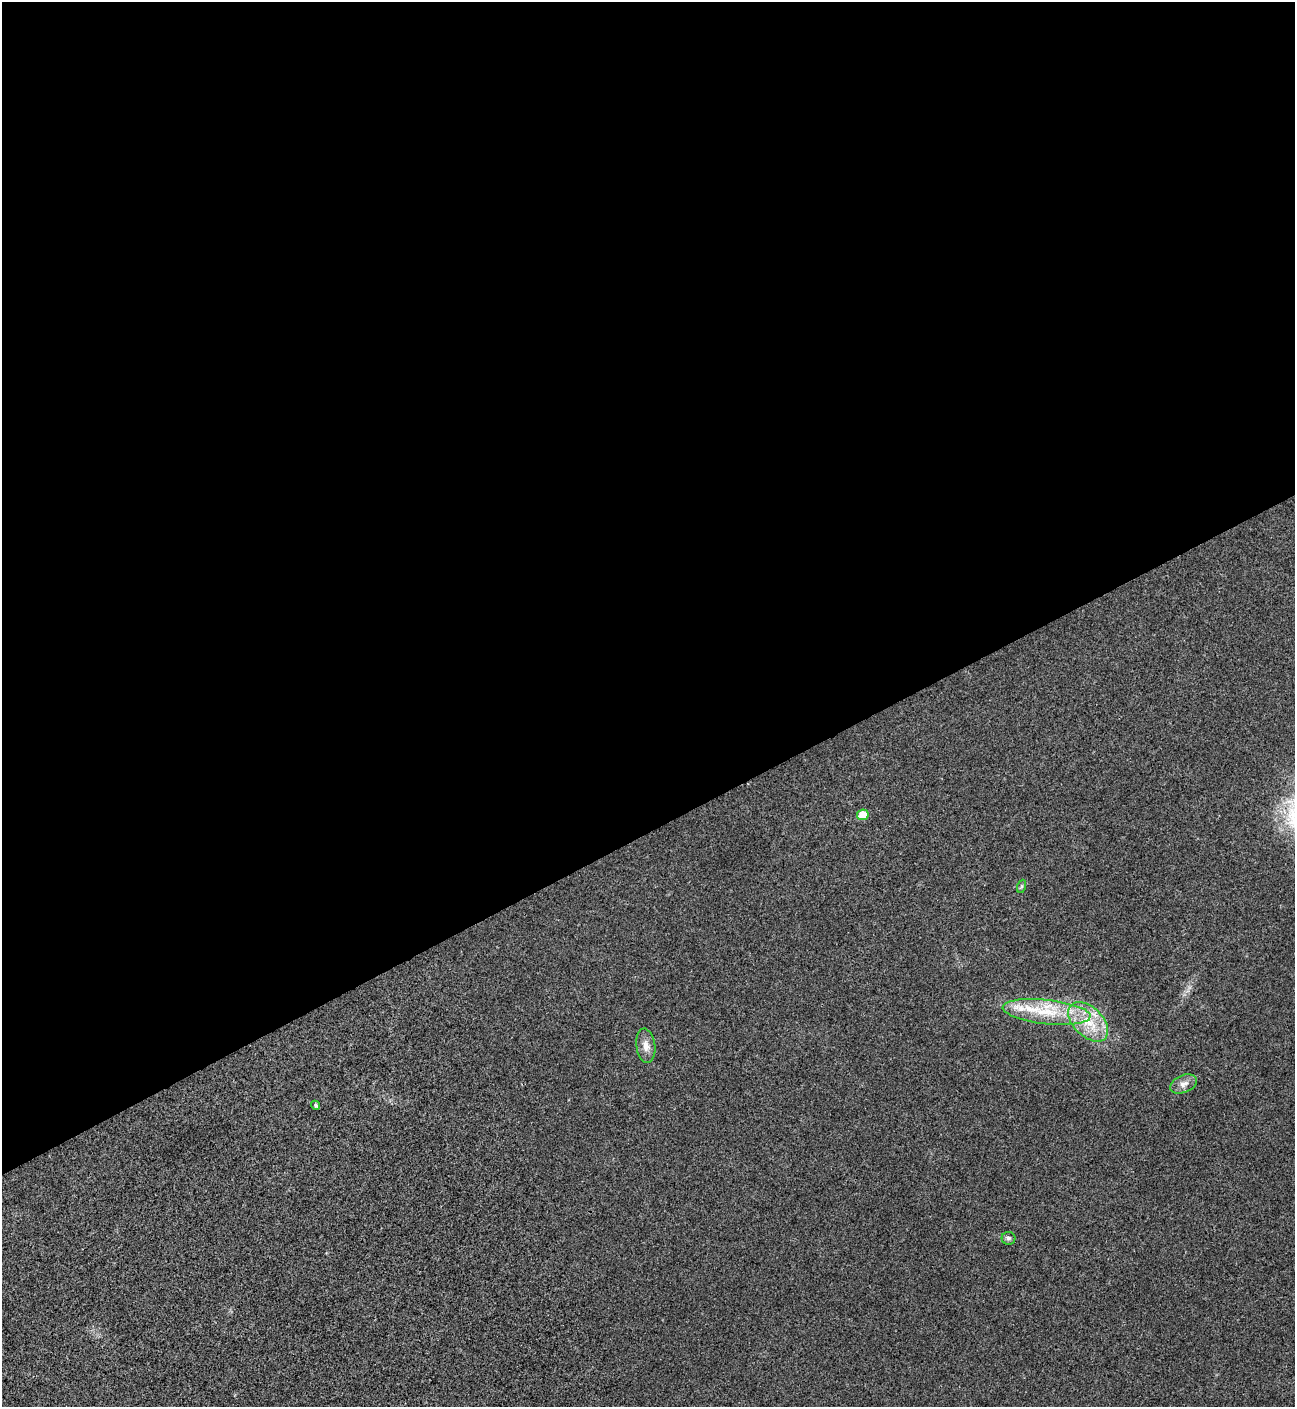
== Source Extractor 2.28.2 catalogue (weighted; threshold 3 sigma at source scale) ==
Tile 2 of 4 x 4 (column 2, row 1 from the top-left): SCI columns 1590-2882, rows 4221-5625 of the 5625 x 5637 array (HDU 1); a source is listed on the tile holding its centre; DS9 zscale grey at full resolution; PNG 1297 x 1409 px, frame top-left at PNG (2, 2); each listed source drawn as its Kron ellipse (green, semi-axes under 4 px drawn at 4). Shown black and unused: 59% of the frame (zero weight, under 3 of 4 exposures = <1% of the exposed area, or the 3 px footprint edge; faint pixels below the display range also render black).
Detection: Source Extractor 2.28.2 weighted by HDU 2 'WHT'; one run over the whole footprint, this tile lists its part. Background 0.0192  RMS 0.0056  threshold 0.0252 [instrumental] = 3 sigma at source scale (4.5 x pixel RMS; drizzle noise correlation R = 1.50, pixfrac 1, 0.05/0.05 arcsec/px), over >= 5 px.
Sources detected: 9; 1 inside a brighter listed object's ellipse — not listed separately; the other 8 listed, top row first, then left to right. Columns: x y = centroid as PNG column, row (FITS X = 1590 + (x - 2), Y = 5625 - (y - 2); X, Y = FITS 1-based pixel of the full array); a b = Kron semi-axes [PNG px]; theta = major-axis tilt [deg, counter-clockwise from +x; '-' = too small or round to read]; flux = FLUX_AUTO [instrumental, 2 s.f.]
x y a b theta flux
863 815 6 5 - 10
1022 886 7 4 71 0.93
1047 1012 44 12 -6 24
1088 1022 24 14 -44 17
646 1046 17 9 -82 4.8
1184 1084 14 8 22 3.7
316 1105 5 4 - 0.97
1008 1238 7 6 - 1.4